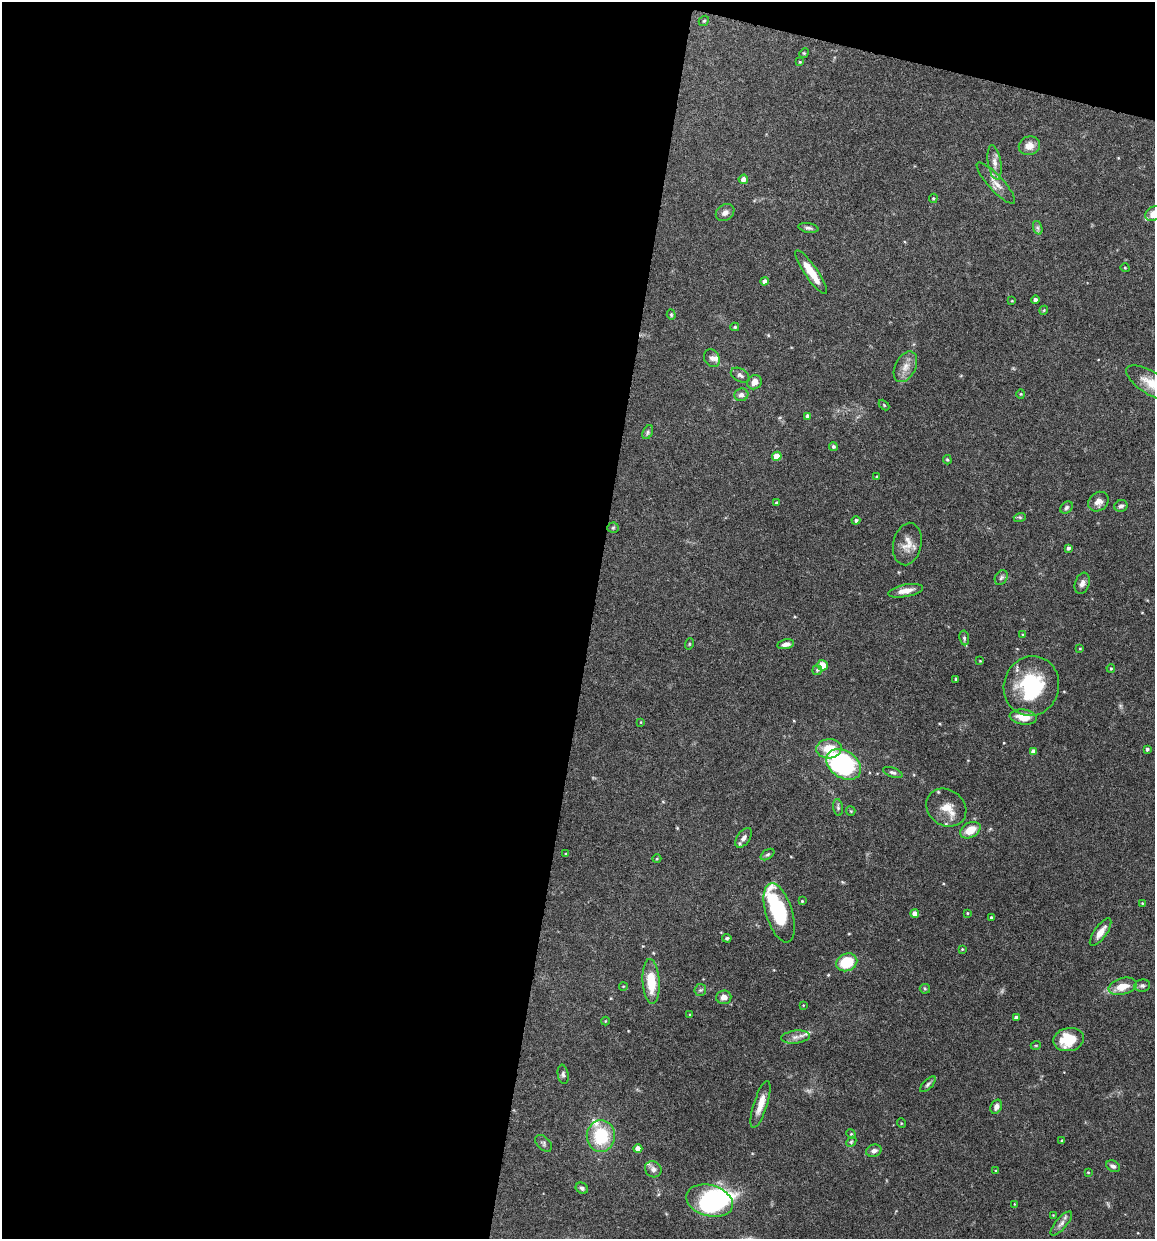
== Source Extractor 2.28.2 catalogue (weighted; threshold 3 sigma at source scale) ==
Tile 1 of 4 x 4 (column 1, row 1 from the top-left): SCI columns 117-1269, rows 3714-4950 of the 4966 x 4951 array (HDU 1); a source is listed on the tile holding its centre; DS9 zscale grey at full resolution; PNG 1157 x 1241 px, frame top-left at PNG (2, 2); each listed source drawn as its Kron ellipse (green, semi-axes under 4 px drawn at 4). Shown black and unused: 53% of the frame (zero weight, under 4 of 8 exposures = <1% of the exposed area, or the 3 px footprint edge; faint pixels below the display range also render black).
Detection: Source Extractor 2.28.2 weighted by HDU 2 'WHT'; one run over the whole footprint, this tile lists its part. Background 0.0726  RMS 0.0021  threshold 0.00879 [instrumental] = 3 sigma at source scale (4.09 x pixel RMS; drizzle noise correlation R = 1.36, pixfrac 0.8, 0.05/0.05 arcsec/px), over >= 5 px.
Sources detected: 128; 2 too faint to see at this stretch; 2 inside a brighter object's white glare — neither listed nor drawn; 7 inside a brighter listed object's ellipse — not listed separately; the other 117 listed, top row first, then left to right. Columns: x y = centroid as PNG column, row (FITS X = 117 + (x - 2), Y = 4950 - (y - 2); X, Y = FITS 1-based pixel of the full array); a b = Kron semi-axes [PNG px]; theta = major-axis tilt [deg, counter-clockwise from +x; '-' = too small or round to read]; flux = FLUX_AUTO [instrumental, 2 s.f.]
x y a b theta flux
704 21 6 4 42 0.27
804 53 5 4 - 0.23
800 62 3 3 - 0.17
1029 146 11 9 19 1.8
994 162 17 6 -81 1.4
743 179 5 4 - 1.2
996 183 27 7 -47 1.9
933 198 5 4 - 0.22
725 213 10 7 33 0.96
1154 214 9 7 30 1.7
808 228 10 5 -10 0.54
1038 228 7 4 -71 0.44
1125 268 4 3 - 0.15
811 272 26 6 -55 3.3
764 281 4 4 - 0.84
1035 300 4 4 - 0.6
1012 301 4 2 - 0.14
1044 310 4 3 - 0.19
671 315 5 4 - 0.25
735 327 4 4 - 0.24
712 358 9 7 -62 0.88
905 367 16 10 63 1.9
740 375 10 6 -30 0.64
754 382 8 6 38 1.4
1151 383 28 11 -32 4.2
1021 394 4 4 - 0.21
741 395 7 6 - 0.75
884 405 6 4 -45 0.21
808 416 4 4 - 0.74
648 432 7 5 63 0.43
833 446 4 4 - 0.42
777 456 4 4 - 3.6
947 460 5 4 - 0.24
877 476 4 3 - 0.18
1098 502 11 9 42 1.5
776 503 3 3 - 0.3
1121 506 6 6 - 0.58
1066 508 7 5 46 0.46
1020 517 6 4 17 0.27
856 520 4 4 - 0.41
613 528 5 5 - 0.27
907 544 21 14 78 2.5
1068 548 4 3 - 0.47
1001 578 8 6 56 0.5
1082 583 11 7 71 0.86
905 591 18 6 11 1.7
1023 635 3 3 - 0.31
964 638 7 5 -82 0.39
689 644 6 3 72 0.19
786 644 8 5 11 0.83
1080 648 4 3 - 0.16
980 661 4 2 - 0.15
822 665 5 5 - 2.4
1111 668 4 3 - 0.22
817 670 5 4 - 0.29
956 679 3 3 - 0.25
1031 686 30 27 75 15
1023 717 14 7 -7 3.1
641 722 4 2 - 0.13
829 749 12 9 5 4
1147 749 3 3 - 0.37
1033 751 4 4 - 0.83
844 764 19 13 -35 35
893 772 10 4 -20 0.5
838 807 8 5 -81 0.42
946 808 21 18 -36 3
851 811 5 4 - 0.21
970 830 11 7 30 3.2
744 838 11 6 54 0.98
566 854 3 3 - 0.23
767 854 7 4 35 0.39
657 859 4 3 - 0.18
802 901 3 3 - 0.19
1142 903 4 3 - 0.18
779 913 31 13 -73 14
915 913 4 4 - 1.3
967 913 3 2 - 0.18
991 918 3 3 - 0.38
1101 932 16 6 55 1.8
727 938 4 3 - 0.31
962 949 4 3 - 0.16
847 962 11 8 22 7.1
651 981 22 8 -86 5.8
623 986 4 3 - 0.14
1123 986 14 8 15 2.7
1142 986 8 6 8 0.52
925 989 5 4 - 0.27
700 990 6 6 - 0.41
724 997 7 7 - 1.2
803 1005 4 3 - 0.14
690 1015 3 3 - 0.17
1016 1017 4 3 - 0.57
605 1021 4 3 - 0.14
795 1037 14 6 7 1.1
1069 1040 15 11 10 6.4
1036 1045 5 3 - 0.17
563 1074 10 5 -81 0.53
928 1084 10 4 46 0.46
761 1104 24 7 72 2.5
996 1107 7 5 62 0.89
901 1123 5 3 - 0.17
851 1134 5 4 - 0.22
601 1136 16 14 87 9.4
1062 1140 4 3 - 0.19
851 1142 6 4 46 0.29
544 1143 10 6 -47 0.53
638 1149 4 4 - 1.6
874 1151 8 6 18 0.74
1113 1166 7 5 -27 0.62
653 1169 9 7 -38 0.9
996 1171 3 3 - 0.24
1088 1172 3 3 - 0.17
582 1188 6 5 - 0.49
710 1201 24 15 -16 27
1014 1204 4 2 - 0.13
1053 1215 3 3 - 0.13
1061 1223 15 5 50 0.95
Isophote crosses this tile's border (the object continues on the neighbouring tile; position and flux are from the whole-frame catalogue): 2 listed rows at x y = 1154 214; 1151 383